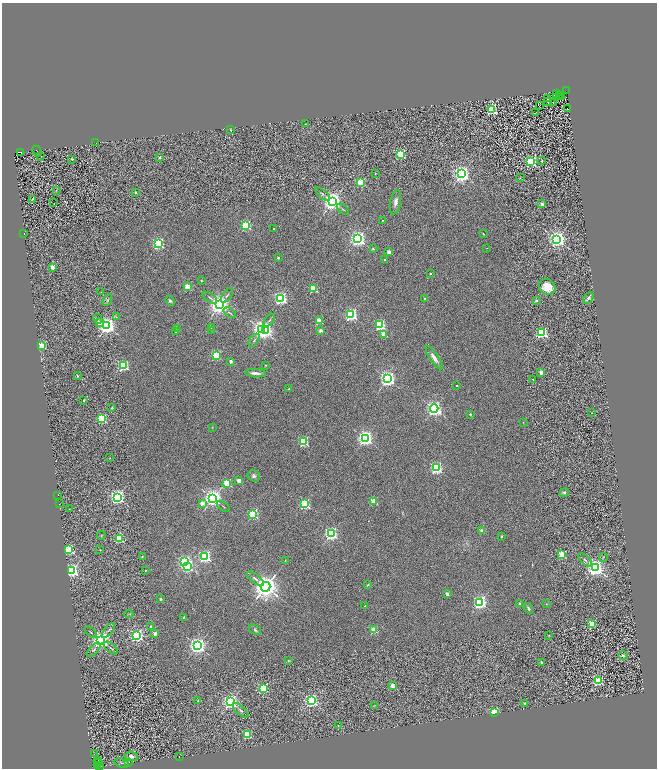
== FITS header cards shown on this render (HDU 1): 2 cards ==
NAXIS1  =                 1310
NAXIS2  =                 1532

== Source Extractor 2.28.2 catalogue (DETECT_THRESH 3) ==
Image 1310 x 1532 px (HDU 1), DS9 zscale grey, zoomed out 1/2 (1 PNG px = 2 x 2 image px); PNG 659 x 770 px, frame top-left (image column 2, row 1531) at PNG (2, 3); each listed source drawn as its Kron ellipse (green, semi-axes under 4 px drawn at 4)
Background 0.565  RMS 0.34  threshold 1.02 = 3 sigma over >= 5 px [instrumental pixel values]
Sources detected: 235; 44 cannot appear on this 1/2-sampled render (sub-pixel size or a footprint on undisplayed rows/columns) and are neither listed nor drawn; the other 191 listed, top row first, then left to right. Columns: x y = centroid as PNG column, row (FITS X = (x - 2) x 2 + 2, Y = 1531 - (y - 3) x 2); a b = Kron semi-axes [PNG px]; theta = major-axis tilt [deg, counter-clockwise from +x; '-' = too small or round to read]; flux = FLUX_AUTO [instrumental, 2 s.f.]
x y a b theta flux
566 91 2 2 - 480
556 93 2 1 - 19
559 95 2 1 - 18
562 96 3 1 - 16
556 98 2 1 - 21
548 99 2 1 - 25
548 101 2 1 - 24
553 102 2 1 - 27
540 105 3 1 - 21
567 109 2 1 - 20
491 110 3 3 - 8500
535 113 3 2 - 22
305 124 2 2 - 40
230 130 3 3 - 63
96 143 2 1 - 410
37 151 5 2 - 34
21 152 2 1 - 34
401 154 3 3 - 6200
41 156 2 1 - 39
160 157 3 3 - 110
72 159 2 2 - 79
542 160 2 2 - 73
531 162 3 3 - 12000
375 173 2 2 - 56
462 174 4 3 - 40000
520 178 3 2 - 33
360 183 3 3 - 4300
56 190 4 2 - 39
135 192 2 2 - 270
322 194 8 3 -42 100
32 199 2 2 - 100
333 201 4 4 - 55000
396 202 12 5 79 360
54 203 2 1 - 39
542 204 2 2 - 640
343 209 7 2 -40 67
382 220 2 2 - 54
246 225 3 3 - 9000
274 229 2 2 - 120
24 234 2 1 - 180
483 234 2 2 - 140
358 239 4 3 - 33000
557 239 4 3 - 40000
158 243 3 3 - 13000
487 248 2 2 - 25
373 249 2 2 - 130
389 252 2 2 - 1100
278 258 2 2 - 390
384 260 2 2 - 170
52 267 2 2 - 1000
431 274 2 2 - 110
201 281 3 2 - 43
187 287 2 2 - 2100
547 287 9 7 -39 1000
313 288 3 3 - 5500
101 292 2 2 - 22
227 295 8 2 55 95
210 298 8 2 -34 96
281 298 3 3 - 19000
424 298 2 2 - 190
588 298 6 3 52 190
107 300 6 4 62 120
536 300 2 2 - 260
170 301 5 4 - 130
220 305 4 4 - 60000
230 313 7 2 -36 64
351 315 3 3 - 18000
116 317 3 3 - 79
98 319 5 3 - 93
269 320 7 3 52 100
319 321 3 2 - 3100
99 322 3 3 - 590
380 325 3 3 - 10000
107 326 4 3 - 42000
211 327 3 2 - 26
177 329 2 2 - 100
212 330 3 2 - 29
262 330 4 3 - 50000
266 331 3 3 - 13000
321 331 2 2 - 660
176 332 2 2 - 230
542 333 3 3 - 13000
384 334 2 2 - 1700
254 340 7 2 55 84
42 346 3 3 - 4400
216 356 3 3 - 6400
434 358 13 4 -56 440
231 361 2 2 - 470
266 365 3 2 - 38
123 366 3 3 - 10000
541 372 2 2 - 1100
255 373 10 3 -4 290
78 376 2 2 - 150
388 379 4 3 - 34000
533 380 2 2 - 89
457 385 2 2 - 47
289 389 2 2 - 110
84 400 2 2 - 170
112 407 4 3 - 47
434 409 4 3 - 31000
591 413 2 1 - 39
470 414 2 2 - 160
102 419 3 3 - 8200
523 422 3 2 - 31
212 428 3 3 - 38
365 438 4 3 - 33000
304 442 3 3 - 7500
110 458 3 2 - 36
436 468 3 3 - 15000
254 476 6 5 - 180
239 481 2 2 - 1300
227 483 3 3 - 4100
564 493 5 4 - 120
58 495 2 1 - 130
117 497 3 3 - 28000
213 498 4 4 - 45000
373 501 3 3 - 2900
202 503 3 2 - 790
59 504 2 1 - 110
304 504 3 3 - 9800
223 506 7 2 -37 73
69 509 3 2 - 25
253 514 3 3 - 9700
482 531 2 2 - 1000
331 534 3 3 - 20000
101 535 4 3 - 47
501 536 2 2 - 210
119 538 3 3 - 6200
69 549 3 3 - 9000
100 550 2 2 - 60
562 555 3 3 - 4400
142 556 2 2 - 85
205 556 3 3 - 17000
603 557 4 2 - 54
585 560 8 2 -40 77
285 561 3 2 - 38
185 562 3 3 - 15000
187 566 3 3 - 15000
595 568 4 3 - 48000
72 570 4 3 - 26000
146 570 2 2 - 74
255 579 10 3 -38 190
368 585 4 3 - 76
266 587 5 4 - 92000
447 594 2 2 - 640
161 599 2 2 - 360
480 602 3 3 - 22000
520 604 2 2 - 460
546 604 3 2 - 41
365 606 2 2 - 120
528 608 6 3 -60 130
129 614 4 2 - 42
184 617 4 3 - 82
592 624 3 3 - 3600
151 627 2 2 - 190
108 630 9 2 51 110
255 630 7 4 -36 140
374 630 3 2 - 2400
91 632 7 2 -40 63
155 634 2 2 - 820
137 635 4 4 - 14000
549 635 3 2 - 29
101 640 4 3 - 52000
197 646 3 3 - 39000
111 648 8 3 -40 110
93 650 9 3 46 140
623 656 5 3 - 120
288 661 3 2 - 56
541 662 2 2 - 250
598 681 3 3 - 7800
393 686 2 2 - 1700
263 688 3 3 - 9200
198 700 3 2 - 41
311 700 3 3 - 20000
230 702 3 3 - 26000
525 704 2 2 - 240
374 706 3 2 - 36
241 710 10 4 -41 150
494 713 3 2 - 9900
338 725 2 1 - 45
247 734 3 3 - 6700
94 753 3 1 - 18
131 756 7 4 -6 250
179 756 2 1 - 270
97 760 2 1 - 25
99 762 2 1 - 290
128 762 3 2 - 28
97 763 3 1 - 43
121 763 7 3 -19 91
98 766 2 1 - 270
99 766 2 1 - 22
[44 sub-pixel or undisplayed-footprint detections neither listed nor drawn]